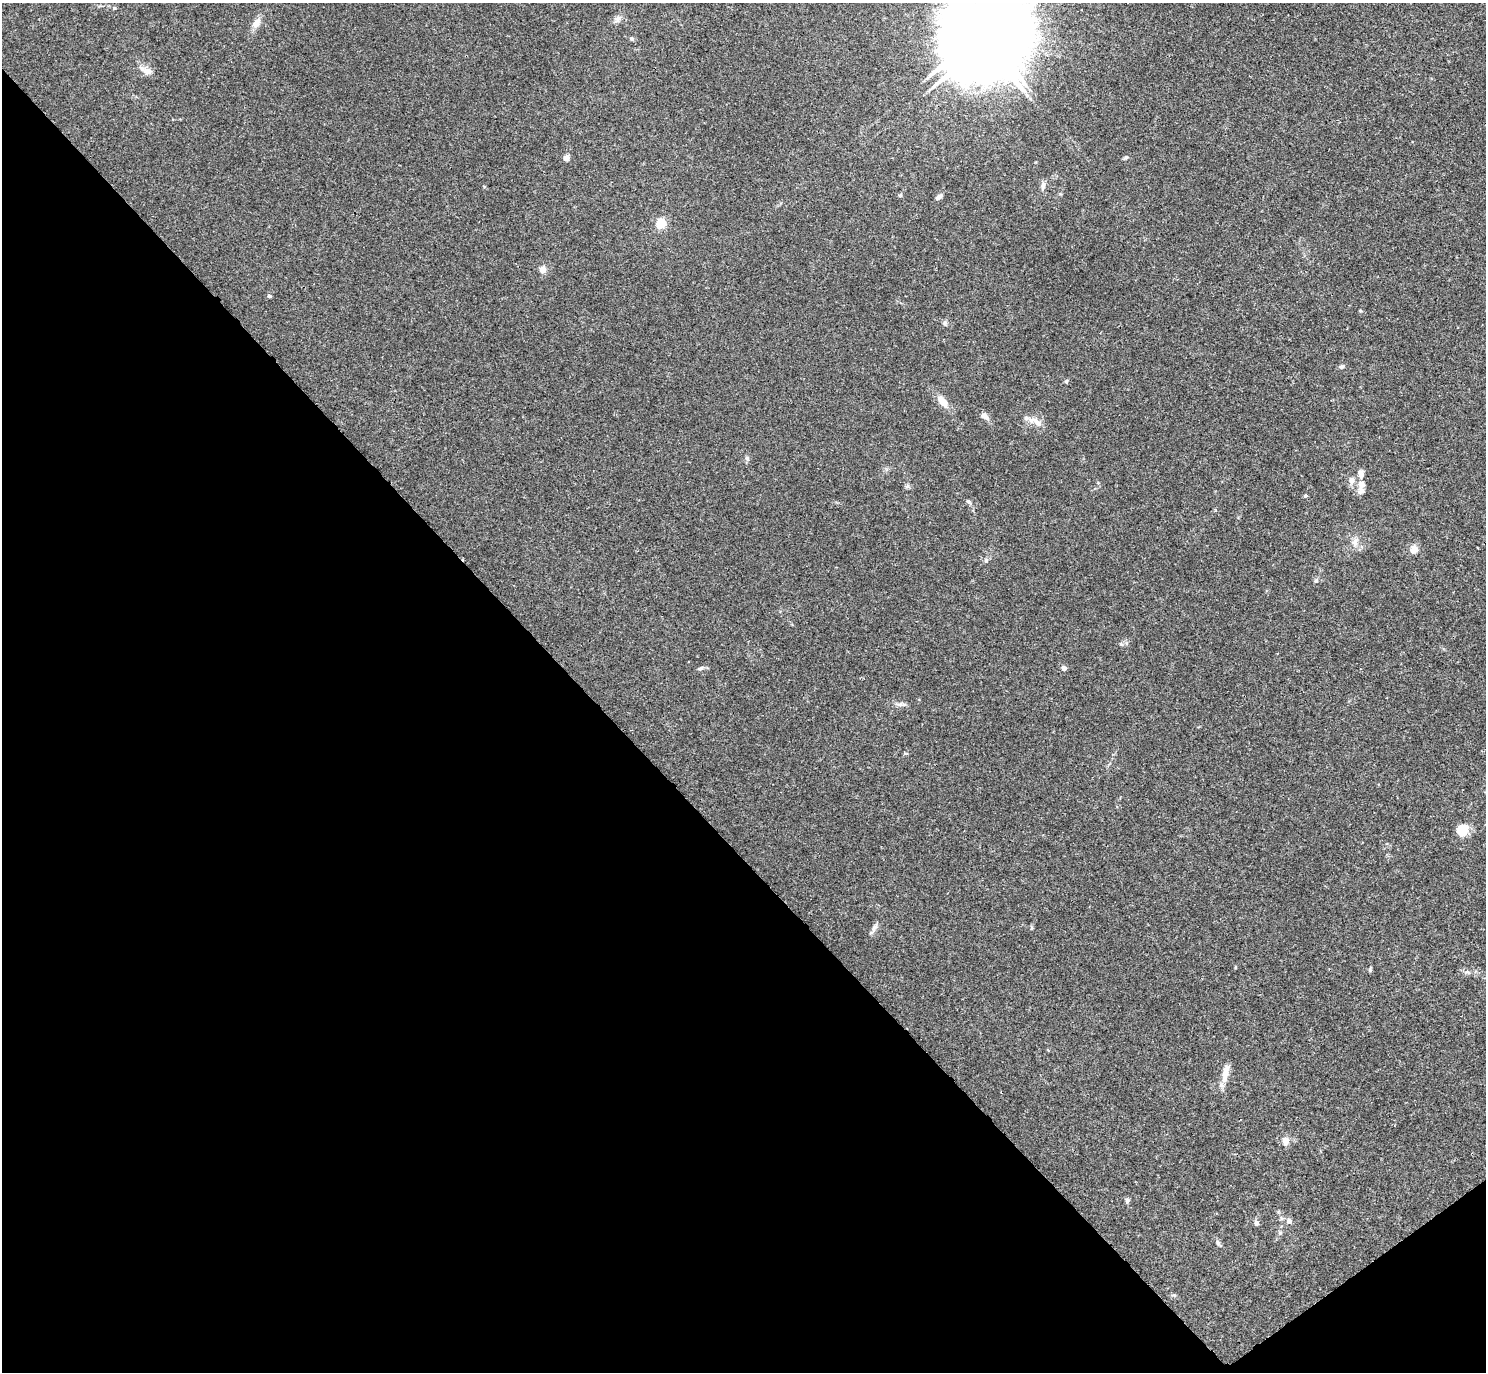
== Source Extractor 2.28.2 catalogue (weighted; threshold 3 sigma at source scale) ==
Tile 14 of 4 x 4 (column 2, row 4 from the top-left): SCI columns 1509-2992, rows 319-1688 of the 5981 x 5978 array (HDU 1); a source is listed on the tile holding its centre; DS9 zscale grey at full resolution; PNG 1488 x 1374 px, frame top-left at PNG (2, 3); no overlay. Shown black and unused: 41% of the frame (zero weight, under 3 of 4 exposures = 2% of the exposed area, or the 3 px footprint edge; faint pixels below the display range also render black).
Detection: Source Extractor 2.28.2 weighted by HDU 2 'WHT'; one run over the whole footprint, this tile lists its part. Background 0.0261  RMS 0.0024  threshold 0.0106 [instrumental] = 3 sigma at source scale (4.5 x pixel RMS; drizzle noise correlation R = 1.50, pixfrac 1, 0.05/0.05 arcsec/px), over >= 5 px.
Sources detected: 48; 1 inside a brighter object's white glare — not listed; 1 inside a brighter listed object's ellipse — not listed separately; the other 46 listed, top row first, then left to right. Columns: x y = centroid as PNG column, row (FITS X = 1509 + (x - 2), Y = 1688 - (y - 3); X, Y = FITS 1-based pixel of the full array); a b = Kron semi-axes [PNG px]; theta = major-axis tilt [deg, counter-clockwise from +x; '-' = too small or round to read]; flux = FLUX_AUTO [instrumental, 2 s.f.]
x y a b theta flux
114 8 5 4 - 0.36
618 19 9 8 - 1
256 23 14 9 57 1.8
982 33 25 16 33 3100
632 38 5 5 - 0.39
147 71 13 10 -26 1.8
1126 157 7 4 39 0.36
566 158 4 4 - 3.1
1043 185 11 6 80 0.97
900 195 6 4 31 0.29
939 197 8 5 35 0.83
661 224 5 5 - 15
543 270 4 4 - 3.9
269 296 4 4 - 0.57
1360 311 4 4 - 0.25
945 323 7 6 - 0.53
1342 367 6 6 - 0.45
1066 382 6 4 89 0.33
943 402 16 9 -52 2.5
985 416 12 7 -36 1.3
1036 422 22 9 -26 2.3
747 458 7 6 - 0.58
1352 480 9 8 - 1.2
1361 486 19 9 86 2.4
1305 496 6 3 19 0.25
968 501 8 5 -43 0.49
1355 541 14 7 68 1.3
1414 550 10 8 67 1.7
986 560 8 5 62 0.49
1316 581 7 5 48 0.47
1121 644 6 4 -45 0.36
701 668 10 5 18 0.59
1064 668 4 4 - 1.5
899 704 12 4 -9 0.73
1462 830 12 10 61 5.2
874 928 12 7 61 0.94
1370 970 6 5 - 0.35
1468 972 8 5 -24 0.66
1226 1071 20 9 74 2.6
1285 1141 10 8 -85 1.5
1127 1201 7 5 83 0.5
1289 1221 7 7 - 0.87
1256 1223 6 5 - 0.81
1280 1233 6 5 - 0.42
1218 1243 9 5 -66 0.57
1174 1295 6 5 - 0.36
Isophote crosses this tile's border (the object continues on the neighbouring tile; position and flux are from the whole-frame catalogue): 1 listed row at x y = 982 33